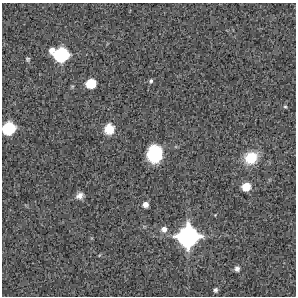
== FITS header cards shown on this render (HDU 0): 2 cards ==
NAXIS1  =                  294 /Length X axis
NAXIS2  =                  294 /Length Y axis

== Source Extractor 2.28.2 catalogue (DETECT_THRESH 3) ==
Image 294 x 294 px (HDU 0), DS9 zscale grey, 1 PNG px = 1 image px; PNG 298 x 298 px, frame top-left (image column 1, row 294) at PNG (2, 3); no overlay
Background 10600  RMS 280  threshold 847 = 3 sigma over >= 5 px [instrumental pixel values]
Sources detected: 17; all 17 listed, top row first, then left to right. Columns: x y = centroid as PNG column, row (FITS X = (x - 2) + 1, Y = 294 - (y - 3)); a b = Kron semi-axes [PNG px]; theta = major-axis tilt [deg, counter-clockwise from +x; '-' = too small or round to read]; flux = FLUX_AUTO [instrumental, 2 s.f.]
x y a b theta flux
52 50 7 5 61 1.1e+05
61 55 12 10 13 1.5e+06
28 59 6 6 - 3.0e+04
151 81 6 5 - 3.4e+04
91 83 8 7 - 5.2e+05
285 107 5 4 - 2.1e+04
9 128 10 9 - 1.0e+06
109 129 10 9 - 3.4e+05
155 154 15 12 85 9.1e+05
251 158 13 12 - 5.5e+05
246 187 7 6 - 3.3e+05
80 196 9 7 29 9.8e+04
145 204 5 5 - 1.1e+05
164 229 7 7 - 1.0e+05
188 236 17 16 - 2.9e+06
237 269 6 5 - 6.3e+04
215 290 5 4 - 3.7e+04
At the frame edge (FLAGS 8, measured only in part): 1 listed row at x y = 9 128